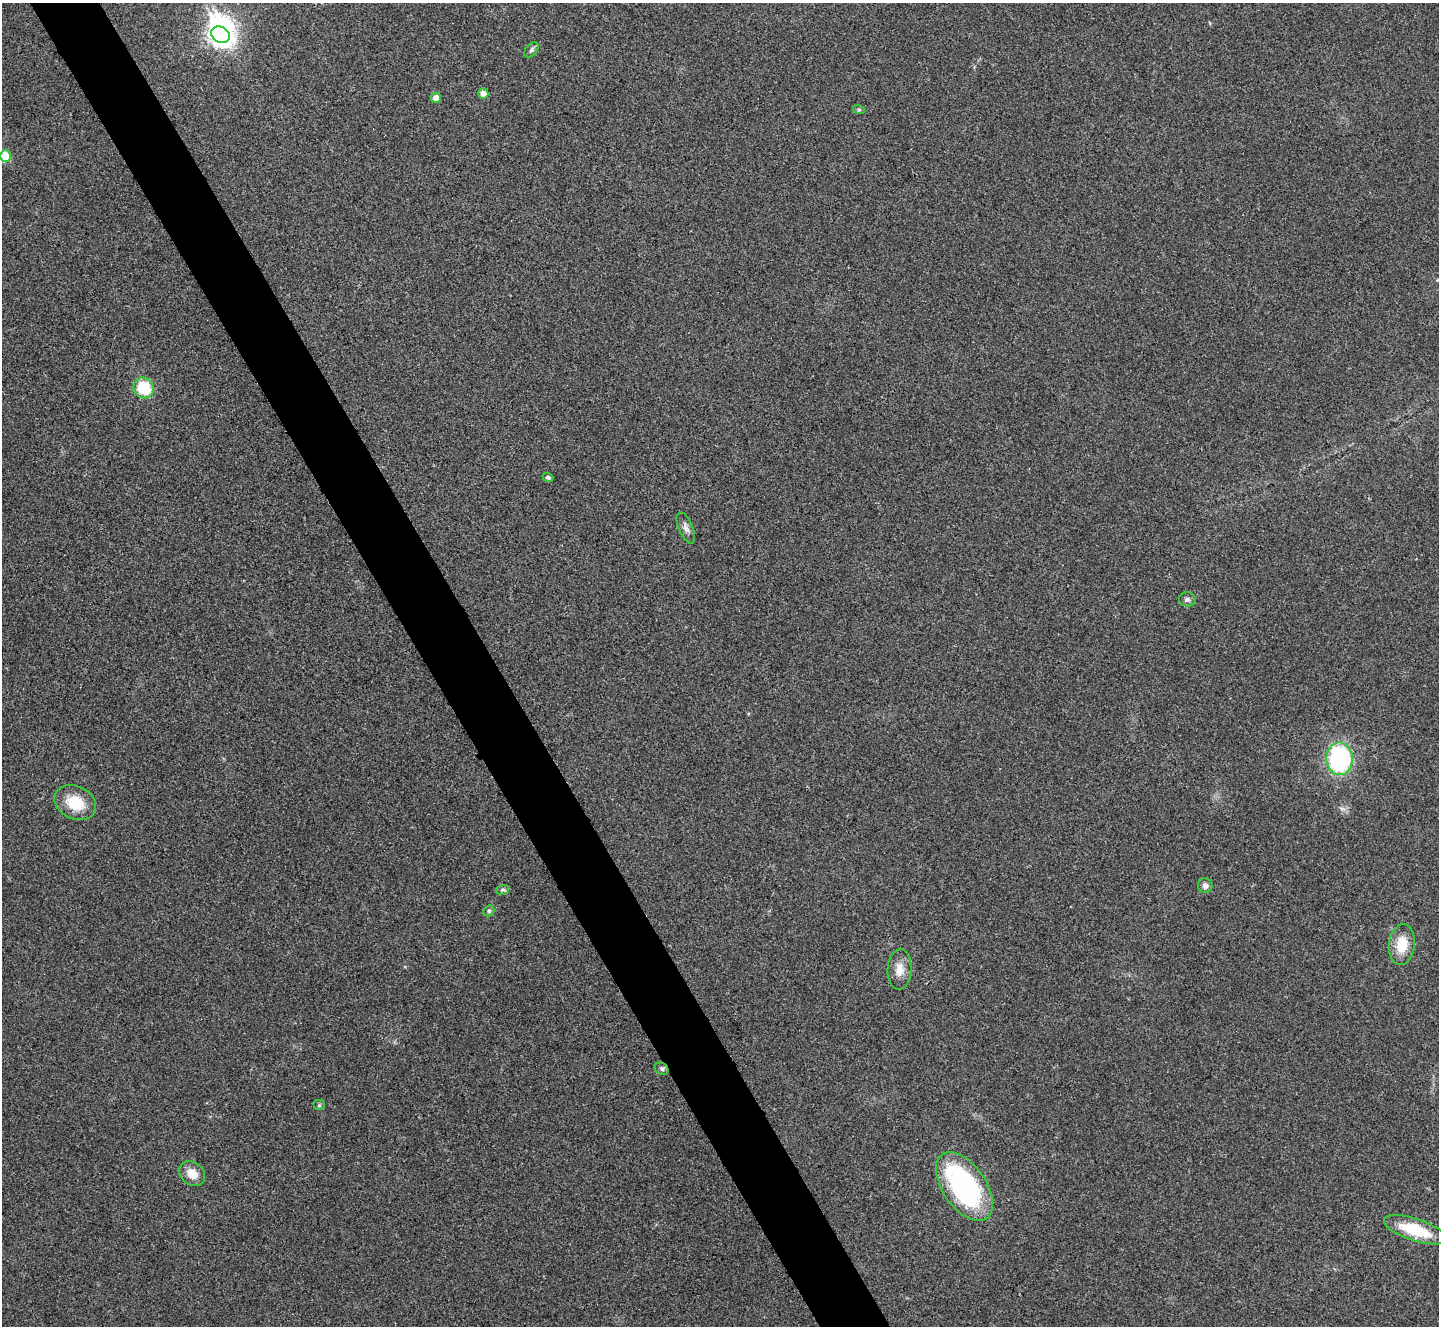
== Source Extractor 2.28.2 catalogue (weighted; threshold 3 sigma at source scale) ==
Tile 11 of 4 x 4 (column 3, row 3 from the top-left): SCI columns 2887-4323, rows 1485-2808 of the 5767 x 5763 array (HDU 1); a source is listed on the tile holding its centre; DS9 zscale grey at full resolution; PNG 1441 x 1328 px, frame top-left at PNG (2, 3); each listed source drawn as its Kron ellipse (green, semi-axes under 4 px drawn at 4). Shown black and unused: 5% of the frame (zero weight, under 3 of 4 exposures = <1% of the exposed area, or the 3 px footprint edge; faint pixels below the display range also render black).
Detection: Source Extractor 2.28.2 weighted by HDU 2 'WHT'; one run over the whole footprint, this tile lists its part. Background 0.0555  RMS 0.0067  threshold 0.0303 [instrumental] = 3 sigma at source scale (4.5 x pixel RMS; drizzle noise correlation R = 1.50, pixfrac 1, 0.05/0.05 arcsec/px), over >= 5 px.
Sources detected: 23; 1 inside a brighter object's white glare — neither listed nor drawn; the other 22 listed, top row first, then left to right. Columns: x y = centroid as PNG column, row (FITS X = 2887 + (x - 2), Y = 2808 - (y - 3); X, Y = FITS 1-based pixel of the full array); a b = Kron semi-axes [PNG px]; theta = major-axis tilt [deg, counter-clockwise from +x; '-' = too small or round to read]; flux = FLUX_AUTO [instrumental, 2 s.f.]
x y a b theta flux
220 35 10 8 -33 380
531 50 9 5 50 1.6
483 94 5 5 - 5.4
436 98 5 5 - 5.5
859 110 6 4 -18 0.94
6 156 6 5 - 18
144 388 11 10 - 26
548 477 5 4 - 1.5
686 528 17 7 -67 3.7
1187 599 8 7 - 1.9
1339 759 16 13 -89 92
75 803 22 16 -26 19
1205 886 7 7 - 3
503 890 6 5 - 1.3
489 911 6 5 - 1.1
1402 944 20 13 84 15
899 969 20 12 86 8.1
662 1069 7 5 -33 1.4
319 1105 6 5 - 1.1
192 1174 14 11 -40 8.7
964 1187 39 21 -55 120
1415 1230 32 11 -18 28